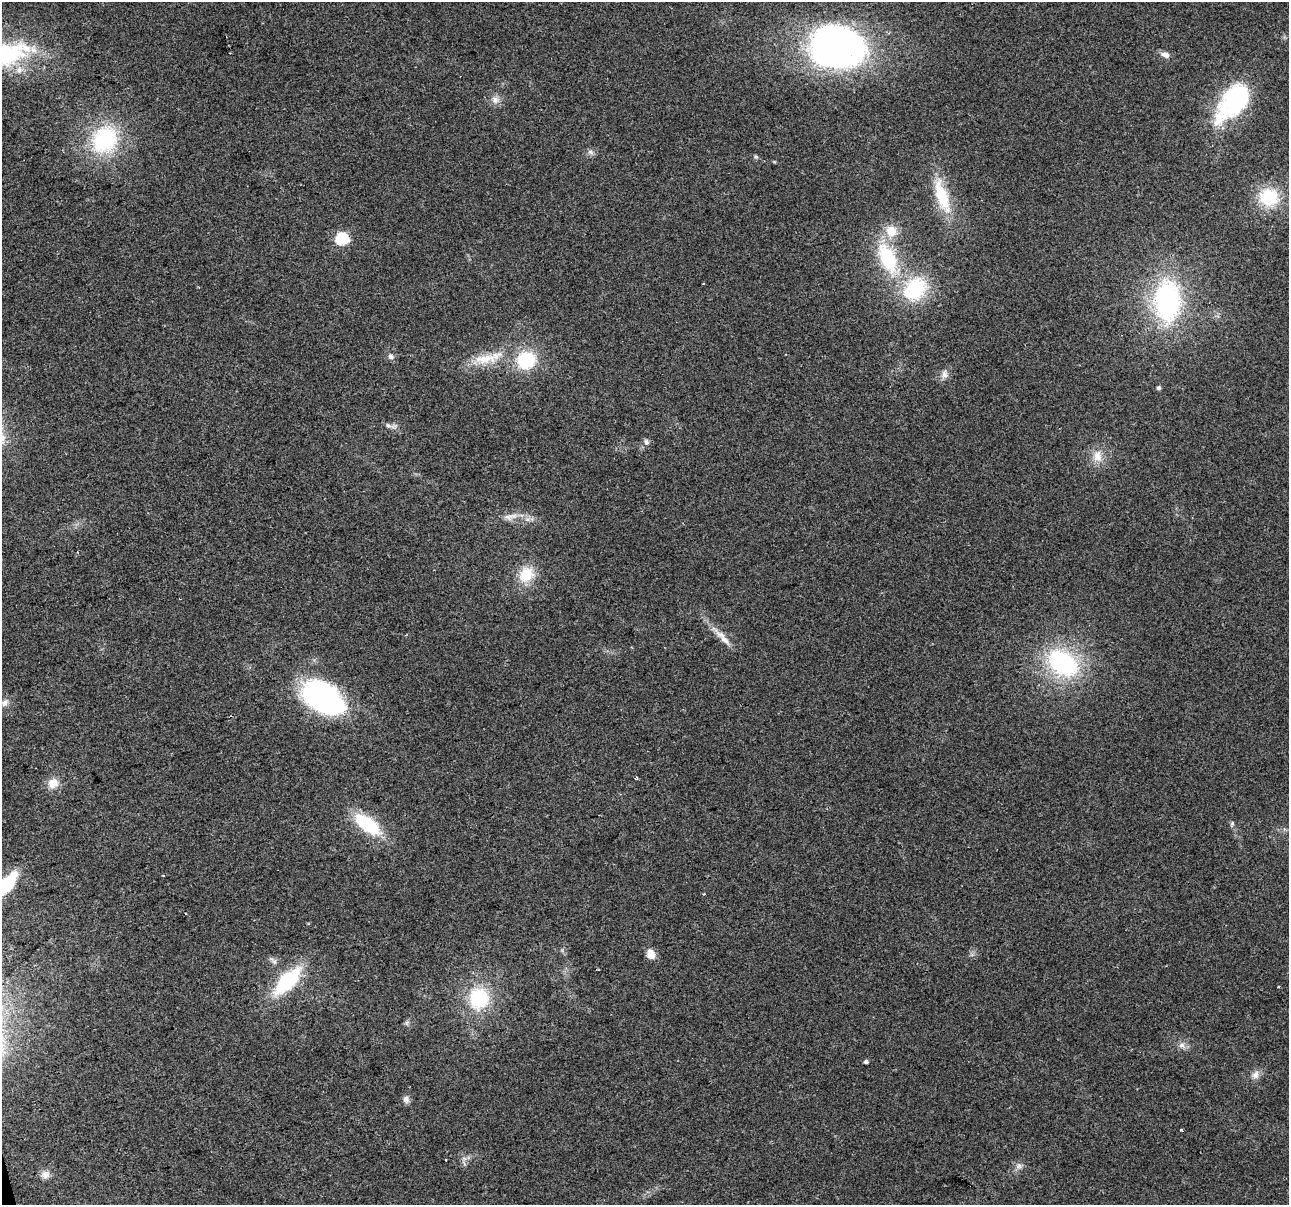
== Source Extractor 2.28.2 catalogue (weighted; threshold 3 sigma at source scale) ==
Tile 7 of 4 x 4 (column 3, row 2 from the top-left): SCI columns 2576-3862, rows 2500-3702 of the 5150 x 4949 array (HDU 1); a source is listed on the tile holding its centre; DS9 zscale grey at full resolution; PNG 1291 x 1207 px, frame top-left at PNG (2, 2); no overlay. Shown black and unused: <1% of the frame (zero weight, under 2 of 3 exposures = <1% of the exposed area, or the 3 px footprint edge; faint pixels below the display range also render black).
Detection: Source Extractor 2.28.2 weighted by HDU 2 'WHT'; one run over the whole footprint, this tile lists its part. Background 0.0568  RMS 0.0076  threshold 0.0341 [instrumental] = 3 sigma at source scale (4.5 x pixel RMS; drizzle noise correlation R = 1.50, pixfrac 1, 0.0396/0.0396 arcsec/px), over >= 5 px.
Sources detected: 51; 1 inside a brighter object's white glare — not listed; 2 inside a brighter listed object's ellipse — not listed separately; the other 48 listed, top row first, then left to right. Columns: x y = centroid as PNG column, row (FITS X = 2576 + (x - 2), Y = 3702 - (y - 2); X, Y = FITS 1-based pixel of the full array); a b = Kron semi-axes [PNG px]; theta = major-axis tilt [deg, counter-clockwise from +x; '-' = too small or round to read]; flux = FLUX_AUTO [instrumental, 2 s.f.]
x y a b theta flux
835 45 57 47 3 250
6 54 66 30 12 95
1165 55 11 7 -29 4.3
495 100 11 10 - 4.9
1233 101 47 24 53 96
105 140 30 25 47 71
591 152 8 6 -22 2.3
756 157 6 6 - 1.3
942 196 45 15 -71 33
1269 197 24 21 -7 36
342 239 6 6 - 86
888 258 39 19 -67 55
915 289 37 28 43 50
1167 301 35 22 89 140
391 356 8 7 - 2.7
485 359 36 13 6 22
526 360 15 14 - 47
945 374 11 8 -81 4
1159 388 5 4 - 1.9
388 425 9 6 -30 2.5
646 442 8 6 -74 2.3
1098 456 17 12 -87 9.8
510 517 21 8 12 7.2
526 574 22 18 49 20
725 640 20 8 -42 7.1
1063 663 36 24 -36 92
322 698 41 24 -31 190
5 703 12 8 50 4.1
636 778 4 4 - 0.88
53 783 13 12 - 8.8
367 824 28 13 -36 49
1232 824 7 5 70 1.3
163 876 3 2 - 0.62
6 885 24 9 50 58
704 894 3 3 - 0.58
650 954 12 9 -65 7.1
287 981 31 14 45 62
1278 987 3 2 - 1.3
479 998 22 21 - 47
407 1023 7 4 44 1.6
1182 1045 9 7 14 3.3
866 1062 4 4 - 2.3
1255 1075 12 8 58 4.5
406 1099 10 8 -69 2.9
1181 1130 3 3 - 5.2
445 1160 3 2 - 0.7
1019 1166 8 8 - 3
45 1174 11 10 - 5.1
Isophote crosses this tile's border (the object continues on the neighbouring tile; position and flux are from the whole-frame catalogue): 2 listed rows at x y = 6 54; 6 885